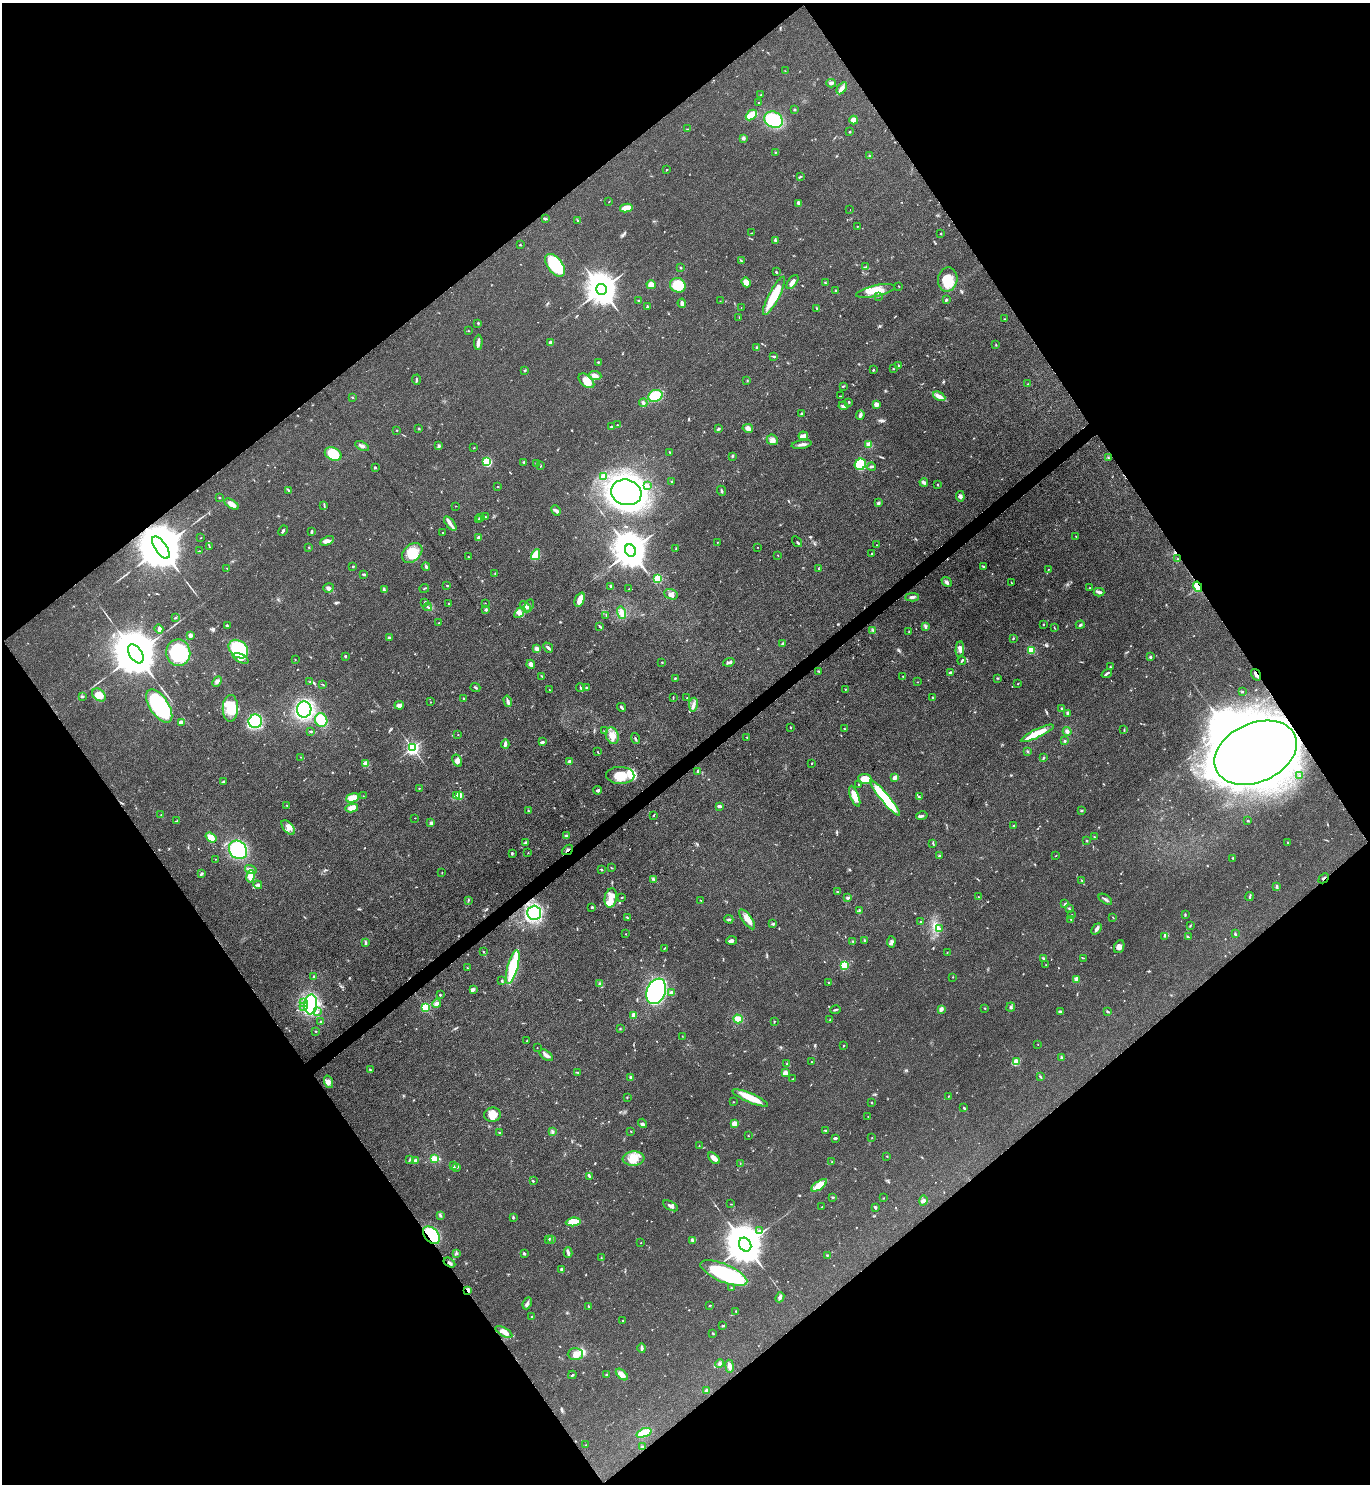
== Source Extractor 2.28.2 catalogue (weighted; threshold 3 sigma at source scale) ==
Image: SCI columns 157-5625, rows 4-5928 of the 5924 x 5929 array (HDU 1 of 3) = the unmasked area's bounding box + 8 px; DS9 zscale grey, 4 x 4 block average (1 PNG px = mean of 4 x 4 image px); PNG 1372 x 1486 px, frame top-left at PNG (2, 3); each listed source drawn as its Kron ellipse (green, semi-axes under 4 px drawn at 4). Shown black and unused: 50% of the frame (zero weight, under 3 of 4 exposures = <1% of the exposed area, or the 3 px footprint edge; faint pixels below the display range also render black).
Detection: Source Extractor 2.28.2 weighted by HDU 2 'WHT'. Background 0.0759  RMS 0.0061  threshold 0.0275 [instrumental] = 3 sigma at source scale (4.5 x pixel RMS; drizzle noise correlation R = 1.50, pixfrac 1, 0.05/0.05 arcsec/px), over >= 5 px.
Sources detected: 669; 2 too faint to see at this stretch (4 x 4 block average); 12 inside a brighter object's white glare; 7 cosmic-ray / hot-pixel residue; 1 long thin detection or spike segment (spike, bleed or trail) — neither listed nor drawn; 10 coinciding with a brighter row at this scale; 29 inside a brighter listed object's ellipse — not listed separately; of the other 608, all 500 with FLUX_AUTO >= 1.29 (the completeness limit of this list) listed and drawn (108 fainter detections not listed), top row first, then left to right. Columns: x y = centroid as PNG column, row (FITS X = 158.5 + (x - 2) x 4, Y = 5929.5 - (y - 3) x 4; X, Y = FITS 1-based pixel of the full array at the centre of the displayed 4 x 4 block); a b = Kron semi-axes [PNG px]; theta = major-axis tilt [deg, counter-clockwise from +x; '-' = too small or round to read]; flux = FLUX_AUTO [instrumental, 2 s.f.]
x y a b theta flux
785 71 2 2 - 1.3
831 83 5 3 - 9.9
842 88 7 3 58 16
761 95 2 2 - 1.8
759 103 2 2 - 1.6
795 109 2 2 - 5.9
751 115 6 4 43 41
773 120 9 8 - 180
854 120 4 4 - 28
688 129 3 2 - 1.8
850 132 2 2 - 3.8
743 138 4 3 - 6.6
775 152 2 2 - 1.8
870 156 2 2 - 2
666 170 2 2 - 2.3
800 176 2 2 - 2.3
609 201 2 2 - 1.4
799 203 4 2 - 17
626 208 6 3 10 37
850 210 2 2 - 1.3
545 219 3 2 - 6.6
578 220 4 2 - 5.1
857 226 2 2 - 1.7
751 233 2 2 - 1.8
941 233 2 2 - 1.9
775 241 4 2 - 5.6
520 245 2 2 - 2.8
741 261 4 2 - 3.7
555 265 13 7 -52 200
681 267 2 2 - 2.3
866 267 2 2 - 2.7
776 272 3 2 - 4.2
948 280 12 9 79 69
746 282 5 4 - 31
792 282 8 3 54 16
825 283 3 2 - 3
651 285 4 4 - 26
678 285 8 7 - 85
899 286 2 2 - 1.9
602 289 5 5 - 6100
835 290 2 2 - 1.8
876 291 20 5 12 58
774 296 21 5 62 110
879 296 2 2 - 1.3
639 300 3 2 - 2.4
946 300 3 2 - 5.8
720 301 2 2 - 1.6
682 303 5 3 - 9.4
647 307 4 2 - 4
741 307 2 2 - 1.9
817 308 3 2 - 2.5
739 317 2 2 - 1.4
1005 319 2 2 - 2.4
478 323 2 2 - 3.8
468 331 2 2 - 1.5
478 342 8 2 87 16
550 343 3 3 - 8.9
996 345 2 2 - 2.2
757 348 3 2 - 4.6
774 356 4 2 - 6.3
598 362 3 2 - 2.9
898 365 2 2 - 2.2
893 369 2 2 - 1.4
525 370 3 2 - 3.4
873 370 2 2 - 4.1
595 375 6 4 -6 13
416 380 5 2 - 3.8
747 380 2 2 - 1.8
586 381 9 5 -41 50
1028 384 2 2 - 2.1
843 386 3 2 - 3.4
655 396 7 6 - 170
840 396 3 2 - 2.2
939 396 6 3 -27 27
352 397 2 2 - 2.5
849 402 2 2 - 3.3
643 403 4 3 - 6.8
876 405 3 3 - 16
843 406 5 3 - 8.3
801 414 2 2 - 1.8
860 415 4 3 - 11
617 425 3 2 - 2
612 427 3 2 - 3.2
419 428 2 2 - 2.3
748 428 5 4 - 17
718 429 4 2 - 5.9
397 430 2 2 - 1.6
803 436 5 2 - 30
772 440 6 5 - 15
802 444 10 3 8 13
869 444 4 3 - 20
362 446 7 3 -26 9.1
439 446 4 2 - 4.6
474 448 2 2 - 1.7
670 452 3 2 - 2.4
333 454 9 6 -27 110
732 456 4 2 - 4
1108 458 2 2 - 2.1
487 462 3 3 - 110
524 462 3 2 - 3.4
537 464 3 2 - 3.4
860 464 6 5 - 120
541 466 4 2 - 1.8
375 467 2 2 - 9
872 467 4 2 - 5.8
603 476 2 2 - 39
672 482 2 2 - 1.6
924 482 4 2 - 10
647 485 4 2 - 5.4
938 485 3 2 - 2.1
498 486 2 2 - 1.8
288 490 3 2 - 1.7
721 491 5 2 - 4.5
626 492 15 12 -16 1800
960 496 5 4 - 9
219 497 2 2 - 1.8
878 503 2 2 - 9.8
232 504 8 3 -33 36
324 506 2 2 - 1.5
455 506 3 2 - 1.3
556 510 5 2 - 7.1
480 517 2 2 - 1.3
486 517 2 2 - 1.7
478 519 2 2 - 4.2
450 524 8 3 -51 17
283 531 5 2 - 6
312 532 3 2 - 4.9
443 533 2 2 - 1.8
1076 536 2 2 - 1.3
200 538 2 2 - 1.3
479 538 2 2 - 46
327 541 7 4 26 15
717 542 2 2 - 1.7
797 542 6 2 -57 4.4
877 545 2 2 - 1.8
209 546 4 2 - 2.4
309 547 2 2 - 2.4
757 547 2 2 - 1.5
161 548 13 5 -55 32000
676 548 2 2 - 2.5
199 551 2 2 - 1.5
630 551 6 5 - 11000
412 553 11 8 43 79
871 554 2 2 - 1.3
536 555 6 4 62 47
778 555 2 2 - 2
468 557 3 2 - 2.3
1178 559 2 2 - 1.9
353 566 2 2 - 3.1
426 567 4 2 - 6.3
983 567 2 2 - 4.5
227 568 2 2 - 1.4
818 568 3 2 - 2.1
1048 570 2 2 - 1.6
364 574 3 2 - 6.2
495 574 2 2 - 2.9
658 578 2 2 - 270
947 582 5 3 - 8.2
1011 583 3 2 - 1.6
447 585 2 2 - 2.3
611 586 4 3 - 6.2
1198 587 5 3 - 51
328 588 5 4 - 10
424 588 5 2 - 3.4
1089 588 2 2 - 1.6
629 589 2 2 - 1.4
384 590 3 3 - 5.6
1099 592 5 3 - 8.9
671 594 7 5 -23 15
912 597 6 2 4 9.1
580 600 7 4 68 36
425 602 3 2 - 6
449 603 2 2 - 2.7
485 603 2 2 - 1.4
529 605 6 3 65 10
428 607 4 2 - 5.5
525 607 6 3 -46 12
486 610 3 2 - 5.8
519 613 6 4 48 15
622 613 6 3 -73 15
606 615 3 2 - 1.5
175 618 2 2 - 3.5
439 623 2 2 - 2
1044 624 2 2 - 2.3
1080 625 4 2 - 4.9
227 626 3 2 - 3.3
600 626 3 2 - 5.4
925 626 3 2 - 3.4
1054 628 2 2 - 1.6
159 629 5 3 - 8.2
873 630 3 2 - 3.9
909 632 3 2 - 1.4
190 635 3 2 - 16
389 637 3 2 - 6.4
1013 639 2 2 - 3.5
782 643 2 2 - 2.6
548 648 5 3 - 7.7
238 649 11 8 -38 270
537 649 4 3 - 14
960 649 8 3 86 12
1031 650 2 2 - 150
178 653 13 12 - 210
136 654 10 6 -56 27000
345 656 2 2 - 8.4
1150 657 3 2 - 4.8
241 658 8 4 -26 18
295 659 2 2 - 1.4
962 661 4 2 - 3.8
662 662 2 2 - 2.5
729 662 6 2 17 6
531 664 4 3 - 17
1110 667 2 2 - 2.4
819 671 2 2 - 1.6
950 672 3 2 - 3.4
1107 673 6 2 35 6
1256 675 6 2 -56 13
542 676 2 2 - 3.2
903 676 3 2 - 2.4
675 678 2 2 - 2.7
997 678 3 2 - 3.2
310 681 3 2 - 2.8
217 682 6 4 45 11
917 682 2 2 - 1.4
1018 684 2 2 - 1.5
323 685 2 2 - 2.1
475 687 5 2 - 4.5
580 688 4 2 - 2.9
587 688 3 2 - 5.5
845 689 2 2 - 1.7
549 690 2 2 - 1.3
1242 692 2 2 - 3.7
99 695 7 5 -41 43
82 696 3 2 - 5.8
673 697 3 2 - 2.3
932 697 3 2 - 3
687 698 2 2 - 1.6
464 699 4 2 - 3.4
508 701 6 3 -73 7.9
431 702 2 2 - 1.4
399 705 4 2 - 22
693 705 7 3 81 12
159 706 19 9 -57 410
622 707 4 2 - 6.4
230 708 13 7 89 90
1062 708 2 2 - 3.2
304 709 8 7 - 390
1068 713 4 3 - 6.4
321 720 7 6 - 110
255 721 7 6 - 140
181 722 3 3 - 15
791 727 2 2 - 2
845 729 3 2 - 2.5
1124 730 2 2 - 1.3
311 731 3 2 - 3.7
604 731 2 2 - 1.5
1067 731 4 3 - 9.4
1037 733 18 4 25 76
458 735 2 2 - 4
612 736 8 6 -71 30
747 737 2 2 - 2.6
636 738 5 2 - 4.2
1065 741 2 2 - 4.3
542 742 3 2 - 10
505 744 4 2 - 16
412 748 3 2 - 890
1028 751 2 2 - 2.8
598 752 2 2 - 1.6
1256 753 43 29 24 10000
301 757 2 2 - 2
1043 758 4 2 - 3.6
457 761 6 4 -61 13
569 761 2 2 - 11
812 763 2 2 - 2.3
366 764 2 2 - 110
698 771 3 2 - 5.1
620 775 14 8 -2 79
1300 776 2 2 - 3.6
895 777 2 2 - 43
865 779 7 5 -7 49
224 782 3 2 - 8
859 785 2 2 - 3
419 788 2 2 - 3.1
598 790 4 2 - 8.3
460 795 2 2 - 59
363 796 2 2 - 1.5
457 796 2 2 - 95
855 796 11 4 -68 38
919 797 3 2 - 2.8
353 798 7 4 16 49
885 798 22 4 -50 240
287 805 2 2 - 1.4
719 806 4 2 - 12
352 808 6 3 11 30
528 811 2 2 - 3.1
1081 811 3 2 - 3.4
161 815 2 2 - 2.1
653 816 2 2 - 2.1
922 816 6 2 14 4.5
415 818 2 2 - 1.4
177 821 3 2 - 3
1248 821 2 2 - 3.8
431 823 2 2 - 23
1014 825 2 2 - 2.1
288 827 9 4 -49 19
567 836 3 2 - 10
211 837 6 4 -37 41
1094 837 2 2 - 2.6
1087 841 2 2 - 2.9
526 843 4 2 - 6.8
933 843 3 2 - 3.2
1287 843 3 2 - 2.2
238 850 10 8 -49 250
568 850 6 2 40 7.4
528 853 2 2 - 2
512 854 3 2 - 4.2
939 856 3 2 - 2.5
1056 856 2 2 - 1.4
1233 858 2 2 - 2.2
215 859 2 2 - 1.6
612 868 3 2 - 2
251 869 6 3 -18 11
602 870 2 2 - 4.3
442 873 2 2 - 1.6
201 874 3 2 - 5.9
251 876 6 4 79 35
1324 878 6 2 44 4.2
654 879 3 2 - 4
1082 881 4 2 - 3.6
258 885 4 3 - 5.8
1277 887 4 2 - 4.2
837 892 2 2 - 2.3
978 896 3 2 - 2.1
622 897 2 2 - 4.7
1250 897 4 2 - 4.9
611 898 10 6 79 35
848 898 3 3 - 6
1105 899 7 2 -34 8.9
468 900 3 2 - 3
701 900 3 2 - 1.4
1065 904 3 3 - 5.1
592 907 2 2 - 6.1
1069 909 4 2 - 4.2
859 910 2 2 - 2.9
534 913 7 6 - 220
1185 914 3 2 - 2.4
1072 915 2 2 - 1.8
627 917 2 2 - 1.8
1113 918 2 2 - 1.5
729 919 4 2 - 5
747 919 12 5 -54 26
1071 919 2 2 - 1.9
921 922 2 2 - 2.3
773 923 2 2 - 1.5
1190 926 4 2 - 2.7
939 929 3 2 - 4.8
1096 929 6 3 51 12
626 934 2 2 - 2.4
1235 934 3 2 - 3.2
1165 936 2 2 - 2.1
1188 937 3 2 - 2.9
732 940 5 3 - 12
864 940 2 2 - 3.3
853 941 2 2 - 2.8
891 942 6 3 85 7.7
365 943 4 3 - 4.8
1119 947 7 5 68 14
665 948 2 2 - 2.5
483 952 2 2 - 2
947 952 2 2 - 1.3
1043 958 3 2 - 3.2
1083 958 2 2 - 1.8
844 965 2 2 - 190
1046 965 2 2 - 1.5
513 967 17 5 75 220
467 968 2 2 - 1.8
314 976 4 2 - 4.2
953 977 2 2 - 1.5
1077 979 2 2 - 40
502 981 3 2 - 3.1
828 982 3 2 - 2.9
600 984 3 2 - 4.6
474 989 3 3 - 5.4
656 991 13 9 68 620
671 992 4 2 - 7.2
440 995 2 2 - 3.8
304 1002 4 3 - 8.7
311 1004 10 6 85 300
436 1004 4 4 - 13
303 1007 3 2 - 4.3
425 1007 2 2 - 250
1011 1007 4 3 - 6.7
985 1008 2 2 - 1.9
941 1009 3 2 - 16
835 1010 5 2 - 5.1
317 1012 3 2 - 4.5
1060 1012 3 2 - 11
1108 1012 4 2 - 3.7
634 1015 4 3 - 26
738 1019 5 4 - 28
829 1020 2 2 - 1.6
774 1021 2 2 - 2.9
321 1022 3 2 - 5.8
620 1029 2 2 - 1.7
316 1031 2 2 - 1.7
682 1036 2 2 - 1.4
527 1041 3 2 - 1.4
1038 1044 2 2 - 1.3
844 1046 3 2 - 2
537 1048 2 2 - 2.3
546 1055 8 3 -38 18
1061 1058 3 2 - 3.5
811 1062 2 2 - 2.8
1016 1062 2 2 - 81
787 1064 2 2 - 3.4
370 1070 3 2 - 3.1
578 1072 3 2 - 2
785 1073 2 2 - 59
631 1077 3 2 - 7.6
1040 1077 2 2 - 2.1
792 1079 2 2 - 1.8
328 1082 6 4 -71 13
948 1096 2 2 - 1.5
627 1097 2 2 - 2.2
750 1098 19 4 -23 69
733 1102 2 2 - 1.5
872 1102 2 2 - 2.2
964 1108 3 2 - 3.9
492 1115 8 7 - 47
868 1117 3 2 - 1.5
643 1123 5 3 - 7.7
734 1123 2 2 - 81
825 1130 2 2 - 2.2
631 1131 2 2 - 1.9
500 1132 3 2 - 2.7
552 1132 3 2 - 5.7
748 1136 2 2 - 1.5
835 1138 4 2 - 6.6
872 1138 2 2 - 1.6
699 1146 2 2 - 2.3
887 1156 2 2 - 2.4
633 1158 11 7 4 42
714 1158 7 4 -43 21
435 1159 3 3 - 26
410 1160 3 2 - 2.9
416 1161 2 2 - 37
832 1162 2 2 - 1.6
740 1163 2 2 - 1.7
453 1166 2 2 - 2.9
457 1167 4 2 - 3.4
589 1176 3 2 - 4.2
533 1181 2 2 - 3.4
819 1185 9 3 35 67
833 1197 2 2 - 4.3
884 1198 2 2 - 2
923 1200 5 4 - 11
731 1204 2 2 - 1.8
670 1206 8 3 -28 13
822 1207 2 2 - 2.3
875 1207 3 2 - 5.6
441 1215 3 3 - 5.3
513 1217 3 2 - 3.6
573 1222 7 4 6 67
760 1231 3 2 - 4.6
431 1235 10 6 -48 240
549 1239 3 2 - 2.9
552 1239 3 2 - 3.7
692 1240 4 2 - 5.8
641 1243 2 2 - 1.9
745 1245 7 6 - 13000
457 1253 2 2 - 2.4
524 1253 2 2 - 6.4
568 1253 5 3 - 10
827 1255 3 2 - 2.3
601 1257 2 2 - 2.2
449 1262 6 2 -32 8.6
562 1269 4 3 - 11
724 1273 25 9 -23 310
731 1288 2 2 - 2.2
468 1290 2 2 - 43
780 1297 5 3 - 11
527 1303 6 2 66 7.9
710 1305 2 2 - 1.8
588 1306 3 2 - 1.9
736 1312 2 2 - 1.9
532 1317 2 2 - 4.4
623 1321 2 2 - 4.8
723 1326 3 2 - 2.9
504 1332 9 4 -30 27
713 1333 3 2 - 2.7
642 1348 5 2 - 10
575 1354 7 5 1 24
720 1363 4 3 - 6.2
730 1366 6 3 -82 18
622 1374 7 3 -42 26
572 1375 4 2 - 4.1
606 1375 2 2 - 2.6
706 1390 4 3 - 6.6
644 1433 8 3 20 63
586 1445 2 2 - 1.7
643 1447 3 2 - 4.1
Overlapping masked pixels (flux is a lower limit): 9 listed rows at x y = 161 548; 1198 587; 1256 675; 1256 753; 568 850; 1324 878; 431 1235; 449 1262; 468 1290
Diffuse or blended objects may show on this block-average render without a row.